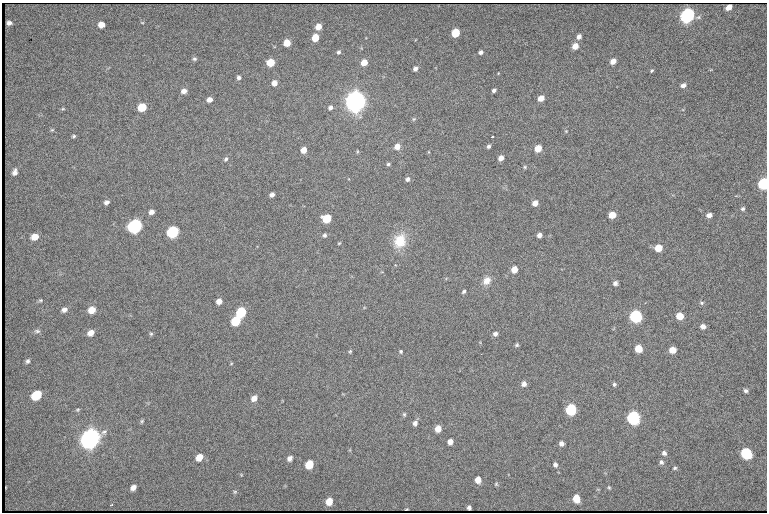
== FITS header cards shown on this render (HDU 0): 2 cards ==
NAXIS1  =                  765 /fastest changing axis
NAXIS2  =                  510 /next to fastest changing axis

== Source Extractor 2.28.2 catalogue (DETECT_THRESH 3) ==
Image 765 x 510 px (HDU 0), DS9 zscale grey, 1 PNG px = 1 image px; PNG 769 x 514 px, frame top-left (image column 1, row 510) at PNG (2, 3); no overlay
Background 1440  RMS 23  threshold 69.1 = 3 sigma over >= 5 px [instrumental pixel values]
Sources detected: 121; all 121 listed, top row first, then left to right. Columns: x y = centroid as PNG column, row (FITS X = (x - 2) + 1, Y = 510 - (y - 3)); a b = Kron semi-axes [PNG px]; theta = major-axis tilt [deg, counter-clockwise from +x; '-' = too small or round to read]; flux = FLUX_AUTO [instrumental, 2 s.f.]
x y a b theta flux
729 7 6 4 30 1.5e+04
687 16 7 5 44 6.3e+05
9 23 5 4 - 5.3e+03
142 23 5 3 - 1.3e+03
101 25 5 5 - 1.5e+04
318 27 5 5 - 1.7e+04
455 33 6 5 - 6.0e+04
579 37 5 4 - 7.4e+03
315 38 5 5 - 3.1e+04
287 43 5 5 - 2.5e+04
575 46 5 5 - 1.8e+04
338 52 5 5 - 3.4e+03
480 52 4 4 - 4.3e+03
194 59 5 5 - 3.0e+03
613 61 5 4 - 1.3e+04
270 63 6 5 - 3.9e+04
364 63 5 5 - 2.1e+04
415 69 5 4 - 5.3e+03
652 71 4 3 - 2.0e+03
239 78 5 5 - 4.3e+03
274 83 6 5 - 1.1e+04
683 85 6 4 21 6.8e+03
494 90 4 3 - 3.9e+03
184 91 6 5 - 8.4e+03
541 98 5 4 - 1.8e+04
210 100 5 4 - 9.0e+03
355 101 8 7 - 1.9e+06
142 107 6 5 - 4.8e+04
330 107 5 5 - 5.2e+03
63 109 6 4 0 1.8e+03
414 119 5 5 - 2.1e+03
52 130 5 4 - 2.0e+03
566 131 4 4 - 1.3e+03
74 136 5 4 - 2.3e+03
492 137 4 3 - 2.6e+03
397 146 6 5 - 1.4e+04
488 146 4 4 - 4.0e+03
538 148 5 5 - 2.9e+04
304 150 5 5 - 1.4e+04
357 151 6 3 -90 1.5e+03
501 158 5 4 - 1.1e+04
226 159 6 5 - 3.2e+03
388 164 5 4 - 2.5e+03
525 167 6 4 23 2.2e+03
15 172 8 6 75 6.8e+03
407 179 5 4 - 4.7e+03
763 184 6 5 - 2.5e+05
272 195 5 4 - 5.3e+03
106 202 6 5 - 5.0e+03
535 203 5 4 - 1.3e+04
743 209 5 5 - 3.2e+03
151 212 5 5 - 7.5e+03
612 215 5 5 - 2.3e+04
709 215 5 4 - 9.7e+03
327 218 6 5 - 5.9e+04
135 226 7 6 - 5.3e+05
173 232 6 6 - 2.3e+05
325 235 5 5 - 3.2e+03
539 235 4 4 - 7.6e+03
35 237 6 5 - 2.0e+04
400 241 17 14 70 3.7e+04
339 243 4 3 - 1.4e+03
658 248 5 5 - 3.1e+04
514 269 5 5 - 1.9e+04
487 281 10 8 47 1.3e+04
615 283 5 5 - 4.7e+03
464 292 4 4 - 3.0e+03
40 300 6 4 20 2.2e+03
219 301 5 5 - 1.1e+04
702 303 6 5 - 2.8e+03
64 310 6 5 - 6.7e+03
92 310 6 6 - 1.9e+04
241 312 6 6 - 1.1e+05
636 316 6 6 - 3.1e+05
680 316 5 5 - 2.8e+04
236 321 6 6 - 7.4e+04
703 326 5 5 - 7.6e+03
37 331 9 5 -14 3.6e+03
91 333 6 5 - 1.2e+04
151 334 5 5 - 2.2e+03
495 334 5 5 - 5.1e+03
517 345 5 4 - 2.4e+03
638 349 5 5 - 3.3e+04
672 350 5 5 - 2.0e+04
350 351 5 4 - 1.9e+03
401 351 4 4 - 2.4e+03
28 361 6 5 - 3.8e+03
231 364 5 3 - 1.3e+03
524 384 5 5 - 7.2e+03
614 384 5 5 - 2.9e+03
746 391 5 4 - 3.9e+03
37 395 7 6 - 7.9e+04
254 398 7 5 45 1.1e+04
571 409 6 6 - 1.7e+05
78 410 5 5 - 2.1e+03
404 414 6 5 - 2.4e+03
633 418 7 6 - 3.6e+05
142 421 5 4 - 2.2e+03
415 423 6 5 - 5.9e+03
438 429 6 5 - 1.6e+04
90 438 9 7 42 1.8e+06
450 442 5 5 - 9.9e+03
561 443 5 5 - 6.0e+03
664 453 6 5 - 4.8e+03
746 453 7 6 - 1.7e+05
199 457 6 5 - 2.0e+04
290 458 6 5 - 7.0e+03
661 462 6 5 - 4.0e+03
309 464 6 5 - 4.0e+04
555 465 6 5 - 4.5e+03
675 468 6 4 17 2.3e+03
478 480 6 5 - 1.3e+04
496 484 5 5 - 2.0e+03
133 487 6 5 - 8.6e+03
609 487 5 4 - 1.8e+03
235 492 6 5 - 2.2e+03
576 498 6 5 - 2.9e+04
329 501 6 5 - 2.3e+04
111 505 3 2 - 1.6e+03
469 507 4 4 - 2.3e+03
407 509 3 2 - 1.3e+03
At the frame edge (FLAGS 8, measured only in part): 1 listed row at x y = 763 184